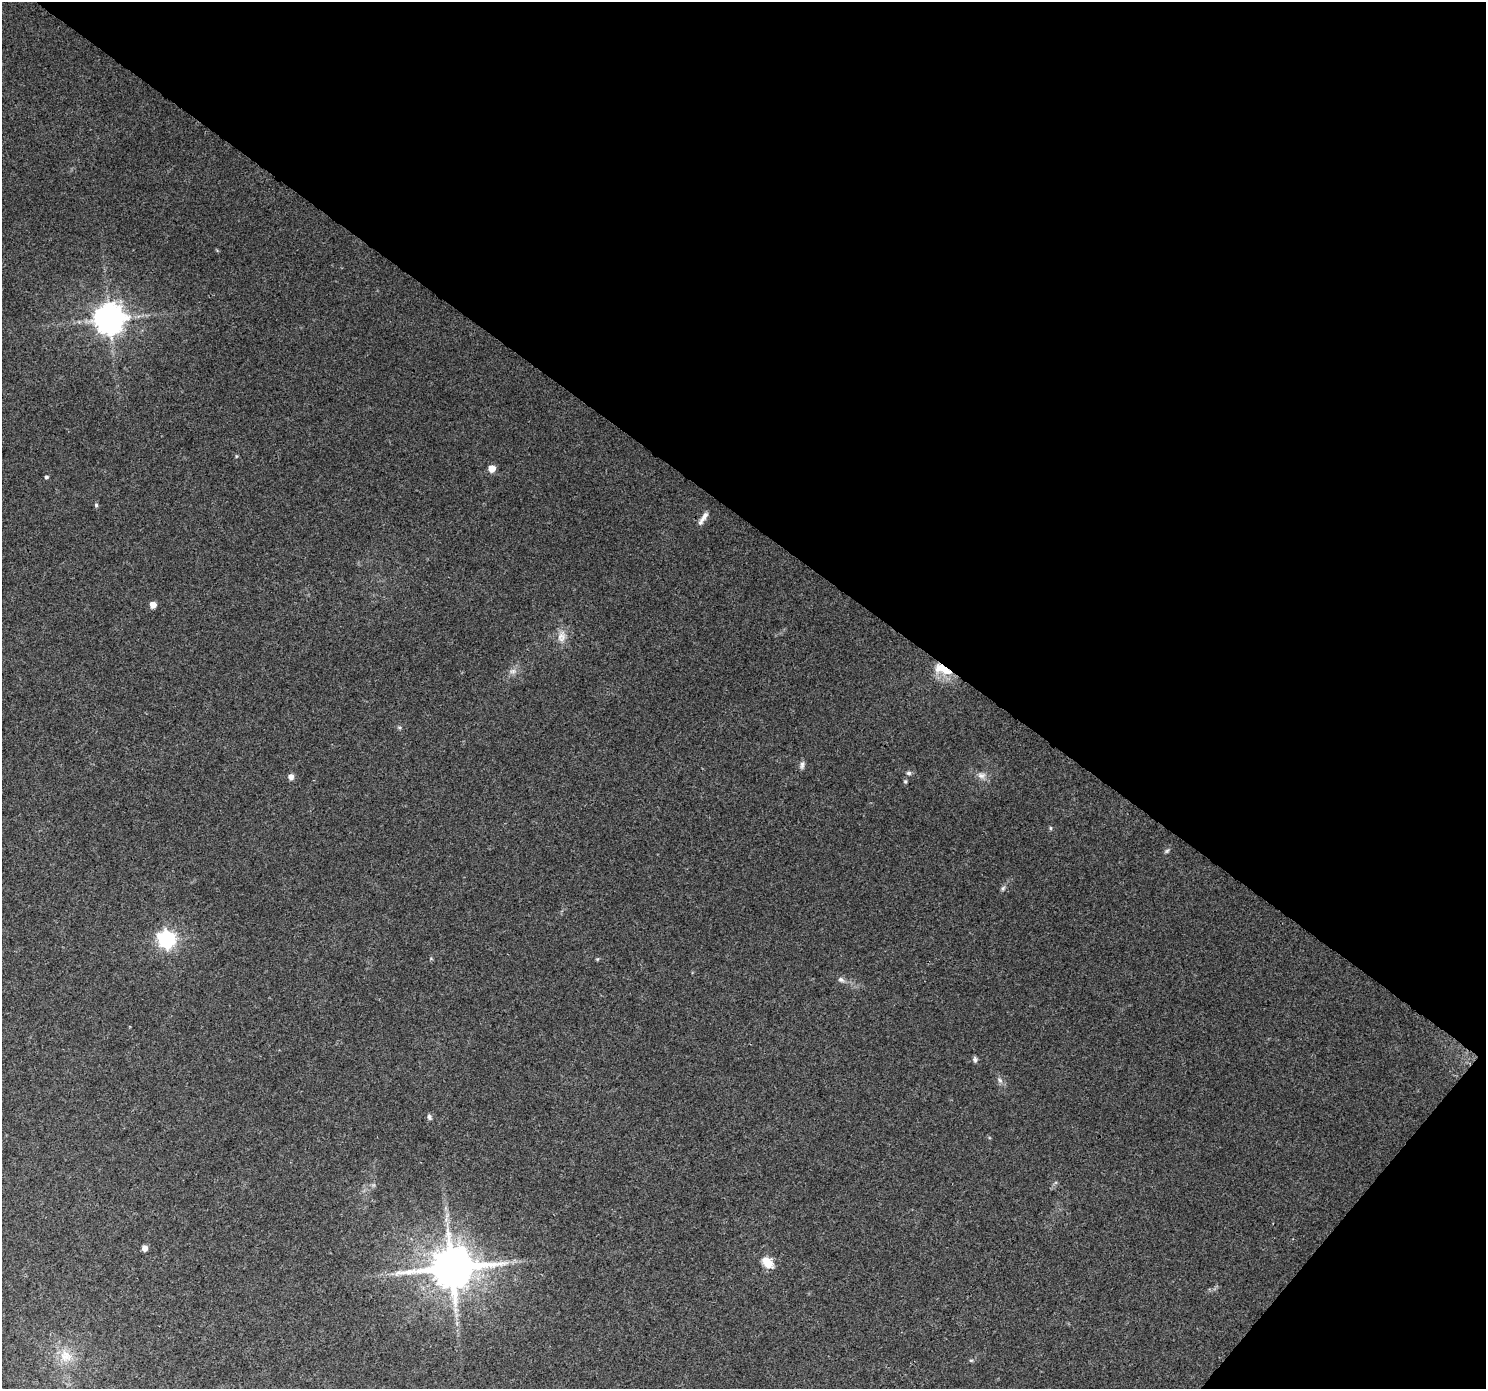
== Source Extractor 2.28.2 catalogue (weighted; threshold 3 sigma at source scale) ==
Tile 8 of 4 x 4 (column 4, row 2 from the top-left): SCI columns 4496-5979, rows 3065-4451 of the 6017 x 6062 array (HDU 1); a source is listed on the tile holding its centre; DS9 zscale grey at full resolution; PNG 1488 x 1391 px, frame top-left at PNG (2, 2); no overlay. Shown black and unused: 40% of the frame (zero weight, under 3 of 4 exposures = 5% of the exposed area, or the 3 px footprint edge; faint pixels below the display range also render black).
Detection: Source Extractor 2.28.2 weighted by HDU 2 'WHT'; one run over the whole footprint, this tile lists its part. Background 0.0561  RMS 0.0057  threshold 0.0257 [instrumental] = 3 sigma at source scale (4.5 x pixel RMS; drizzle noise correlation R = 1.50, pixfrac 1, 0.0396/0.0396 arcsec/px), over >= 5 px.
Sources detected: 28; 1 inside a brighter listed object's ellipse — not listed separately; the other 27 listed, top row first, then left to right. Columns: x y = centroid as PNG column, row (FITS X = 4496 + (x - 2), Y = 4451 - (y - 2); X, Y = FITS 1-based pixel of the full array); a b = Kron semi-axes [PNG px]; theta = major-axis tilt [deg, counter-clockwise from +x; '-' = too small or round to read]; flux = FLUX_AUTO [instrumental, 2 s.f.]
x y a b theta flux
109 319 9 9 - 910
492 469 5 5 - 8.6
46 477 4 4 - 0.99
96 505 6 5 - 0.79
704 516 15 6 55 2.8
153 605 5 5 - 5.8
561 637 15 11 83 5.1
942 669 25 10 -25 11
513 671 9 6 15 2.3
802 765 12 5 84 1.7
909 773 7 5 -2 1.2
981 775 12 8 3 3.3
291 777 6 6 - 2.7
905 781 5 4 - 0.9
1050 828 5 3 - 0.66
1167 851 6 5 - 0.96
1003 888 7 4 45 1.1
167 939 7 7 - 180
841 979 8 6 -36 1.6
975 1059 7 5 -84 1.4
1000 1080 7 5 -46 1.5
429 1117 8 5 -66 1.3
145 1248 5 5 - 3.9
767 1262 16 10 -46 7.9
451 1268 13 11 8 2600
66 1356 18 15 -24 10
971 1360 6 4 -1 0.71
Overlapping masked pixels (flux is a lower limit): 1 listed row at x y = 942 669